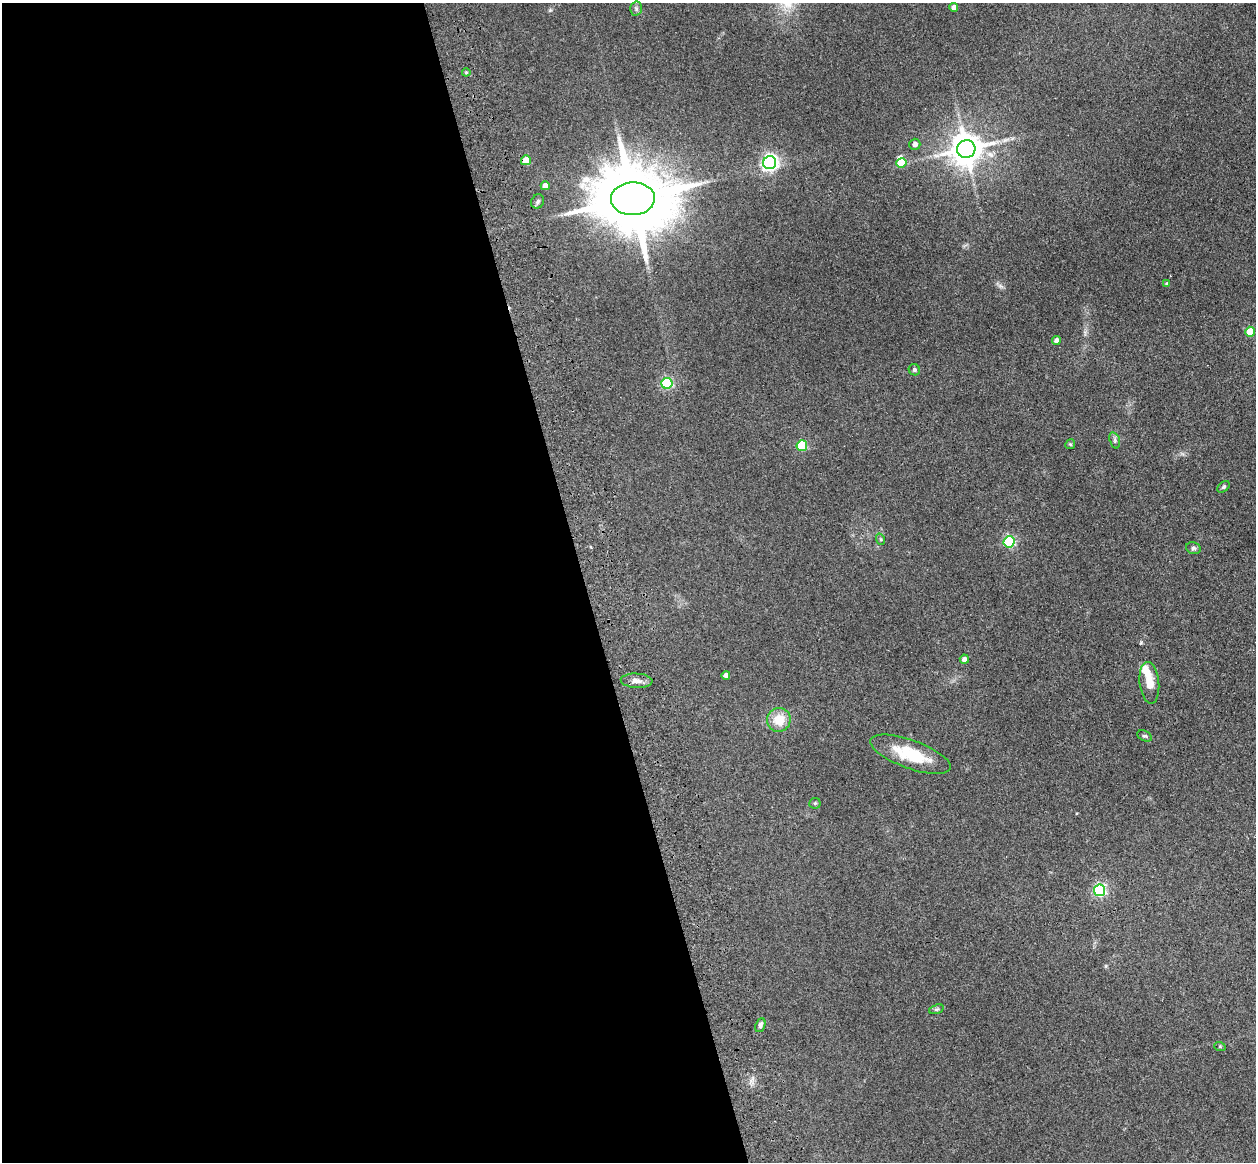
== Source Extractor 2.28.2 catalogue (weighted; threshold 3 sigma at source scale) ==
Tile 9 of 4 x 4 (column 1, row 3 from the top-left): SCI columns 115-1368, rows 1445-2604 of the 5242 x 5094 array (HDU 1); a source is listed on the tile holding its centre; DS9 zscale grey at full resolution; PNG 1258 x 1164 px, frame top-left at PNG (2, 3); each listed source drawn as its Kron ellipse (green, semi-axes under 4 px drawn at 4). Shown black and unused: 47% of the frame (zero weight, under 3 of 4 exposures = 6% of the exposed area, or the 3 px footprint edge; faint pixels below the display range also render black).
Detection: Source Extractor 2.28.2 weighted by HDU 2 'WHT'; one run over the whole footprint, this tile lists its part. Background 0.0963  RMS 0.0067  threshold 0.0302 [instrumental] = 3 sigma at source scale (4.5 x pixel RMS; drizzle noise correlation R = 1.50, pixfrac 1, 0.05/0.05 arcsec/px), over >= 5 px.
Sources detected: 37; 1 inside a brighter object's white glare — neither listed nor drawn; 1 inside a brighter listed object's ellipse — not listed separately; the other 35 listed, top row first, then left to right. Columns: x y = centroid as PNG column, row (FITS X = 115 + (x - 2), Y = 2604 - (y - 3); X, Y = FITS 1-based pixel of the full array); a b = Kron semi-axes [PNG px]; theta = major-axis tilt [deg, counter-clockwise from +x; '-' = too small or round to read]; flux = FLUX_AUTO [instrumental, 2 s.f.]
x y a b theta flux
954 7 4 4 - 4.4
636 9 7 6 - 1.5
466 72 4 4 - 0.73
915 144 5 5 - 2.7
966 149 9 9 - 1200
526 160 5 5 - 12
770 163 6 6 - 210
901 163 5 5 - 16
545 186 4 4 - 4.8
633 199 22 16 2 7900
538 201 7 6 - 1.6
1167 284 4 3 - 1.1
1250 332 5 5 - 15
1056 340 4 4 - 2.4
914 370 6 5 - 1.5
667 383 5 5 - 60
1115 440 8 5 -72 1.4
1070 444 5 4 - 0.95
802 446 5 5 - 36
1224 487 7 5 40 1.1
880 539 6 3 -71 0.76
1009 542 5 5 - 66
1193 548 8 5 -12 1.4
964 659 4 4 - 2.6
726 675 4 4 - 3.3
637 681 16 7 -3 3.9
1149 683 21 9 -84 9.4
779 720 12 11 - 12
1144 736 8 5 -25 1.3
910 754 42 14 -20 25
815 803 5 5 - 1
1100 890 6 5 - 81
936 1009 7 4 19 1
760 1025 7 4 67 1.7
1220 1047 6 4 -19 0.76